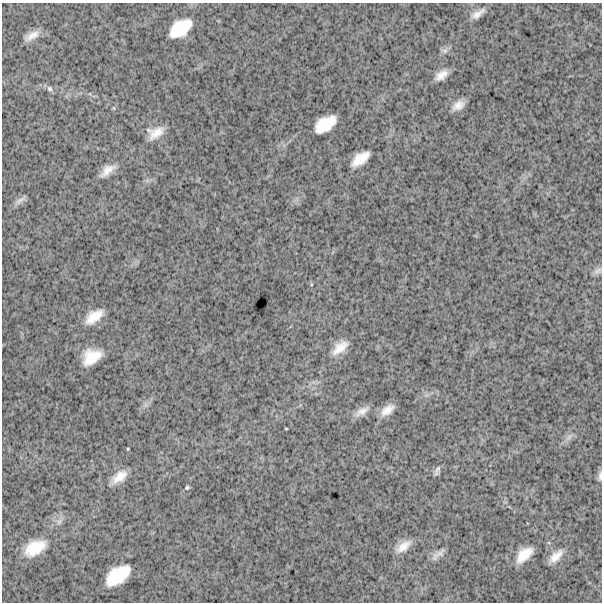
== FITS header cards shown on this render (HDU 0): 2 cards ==
NAXIS1  =                  600
NAXIS2  =                  600

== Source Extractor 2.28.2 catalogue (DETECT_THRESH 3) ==
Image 600 x 600 px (HDU 0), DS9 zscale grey, 1 PNG px = 1 image px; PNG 604 x 604 px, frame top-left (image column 1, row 600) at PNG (2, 3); no overlay
Background 1830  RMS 250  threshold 749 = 3 sigma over >= 5 px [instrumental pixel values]
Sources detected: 32; all 32 listed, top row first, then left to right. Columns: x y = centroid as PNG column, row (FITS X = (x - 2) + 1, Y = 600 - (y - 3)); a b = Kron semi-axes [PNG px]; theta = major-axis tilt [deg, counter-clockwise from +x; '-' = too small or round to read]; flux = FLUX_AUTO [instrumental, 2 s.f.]
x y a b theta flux
478 14 18 8 33 140000
180 28 21 12 35 550000
32 36 19 8 29 170000
444 51 10 7 -6 59000
441 75 13 7 35 160000
50 89 9 7 -45 53000
458 105 15 9 35 150000
114 108 5 3 - 15000
325 124 21 11 33 470000
155 132 19 12 24 250000
360 159 19 9 37 300000
107 170 20 9 40 190000
20 200 19 6 35 77000
598 271 13 7 28 62000
94 316 22 11 36 300000
340 348 20 10 41 240000
91 357 18 12 33 410000
387 410 16 8 37 180000
362 411 21 8 31 150000
286 429 3 2 - 13000
569 436 10 6 59 75000
128 449 3 2 - 15000
437 471 14 6 65 60000
600 476 14 5 87 57000
119 477 20 11 37 240000
187 487 6 5 - 25000
403 546 21 9 37 200000
35 548 25 14 29 470000
438 554 19 7 36 100000
524 555 19 10 44 310000
556 556 21 9 44 190000
118 575 24 13 36 660000
At the frame edge (FLAGS 8, measured only in part): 1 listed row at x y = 600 476